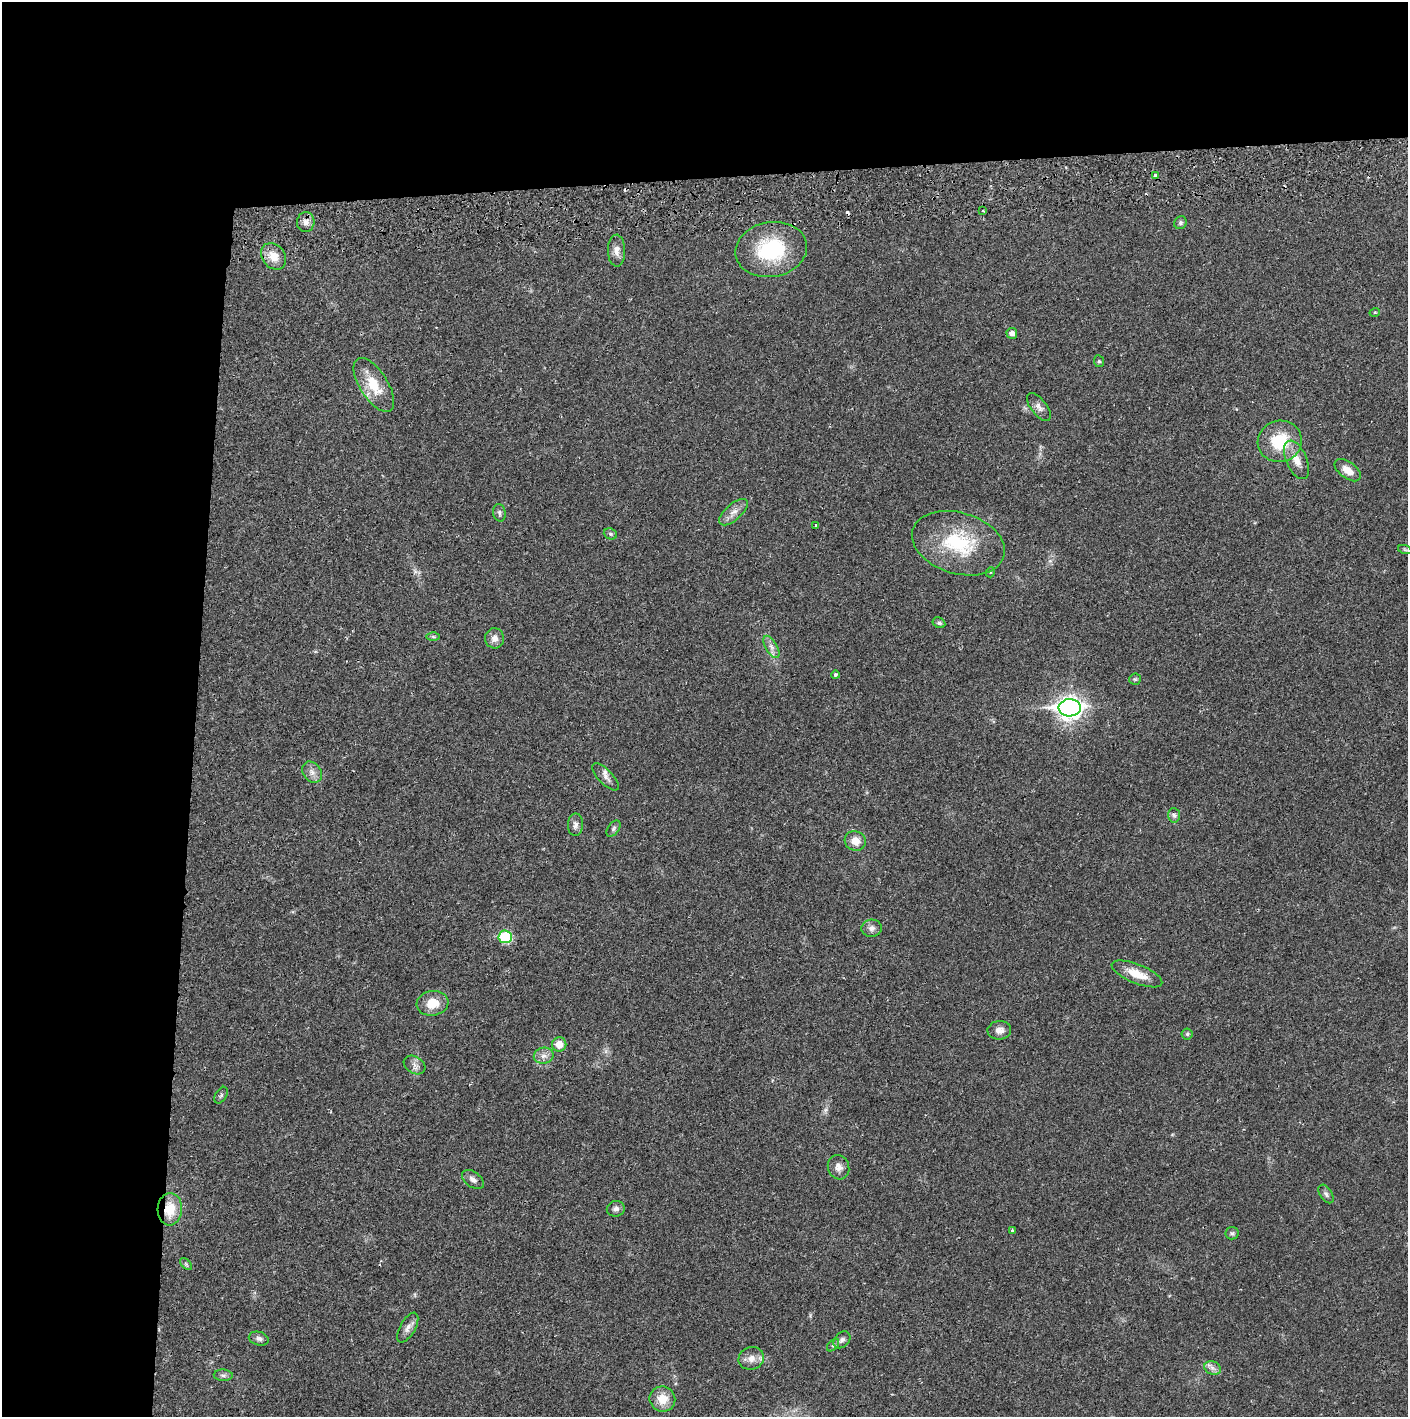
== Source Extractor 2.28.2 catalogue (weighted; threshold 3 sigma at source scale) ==
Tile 1 of 3 x 3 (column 1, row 1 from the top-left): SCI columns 4-1409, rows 2886-4300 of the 4230 x 4358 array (HDU 1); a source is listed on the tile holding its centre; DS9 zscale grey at full resolution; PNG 1410 x 1419 px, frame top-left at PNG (2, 2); each listed source drawn as its Kron ellipse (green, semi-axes under 4 px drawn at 4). Shown black and unused: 24% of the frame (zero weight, under 2 of 3 exposures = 3% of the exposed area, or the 3 px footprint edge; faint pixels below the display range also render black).
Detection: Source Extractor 2.28.2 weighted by HDU 2 'WHT'; one run over the whole footprint, this tile lists its part. Background 0.0213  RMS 0.0035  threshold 0.0157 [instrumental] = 3 sigma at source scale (4.5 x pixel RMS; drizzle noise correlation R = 1.50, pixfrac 1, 0.05/0.05 arcsec/px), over >= 5 px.
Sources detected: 64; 3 cosmic-ray / hot-pixel residue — neither listed nor drawn; the other 61 listed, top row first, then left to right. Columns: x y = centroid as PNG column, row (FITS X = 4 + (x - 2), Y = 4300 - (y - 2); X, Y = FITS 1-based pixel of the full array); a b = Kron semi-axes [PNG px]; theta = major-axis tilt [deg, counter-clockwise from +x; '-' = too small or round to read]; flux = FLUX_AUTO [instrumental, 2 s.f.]
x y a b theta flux
1155 175 4 3 - 1.5
983 211 2 2 - 0.3
306 222 10 9 - 1.8
1180 223 6 6 - 0.77
771 250 36 27 10 26
616 251 16 8 -88 2.3
274 256 14 11 -53 4.5
1375 312 5 3 - 0.31
1012 333 5 5 - 1.9
1099 361 6 5 - 0.58
374 385 31 14 -57 9.3
1039 407 16 7 -51 1.9
1280 441 22 20 16 14
1297 460 20 10 -66 4.4
1348 470 15 8 -36 3.2
734 512 17 8 42 2.6
499 513 9 6 -79 0.91
815 525 3 3 - 0.43
610 534 7 5 -21 0.65
958 543 47 30 -16 24
1405 550 7 4 -19 0.47
991 572 5 3 - 0.3
939 623 7 5 -27 0.75
433 637 6 4 -1 0.53
495 638 10 9 - 2.1
771 647 12 5 -60 1.7
835 675 4 4 - 0.68
1135 679 6 6 - 0.52
1070 708 11 8 3 240
312 772 11 9 -53 2.1
605 777 17 7 -46 2
1174 815 7 6 - 0.9
575 825 11 7 88 1.6
613 829 9 5 55 0.79
855 841 11 9 -18 3.6
872 928 10 8 5 1.7
505 937 7 6 - 20
1137 974 27 9 -22 6.1
432 1003 16 12 8 5.9
999 1030 12 9 8 2.2
1187 1034 5 5 - 0.64
559 1044 7 7 - 3.8
544 1056 10 8 10 1.9
415 1065 11 8 -31 1.7
221 1095 9 5 59 0.72
838 1167 12 10 -70 2.2
473 1179 12 7 -38 1.6
1326 1194 10 6 -57 1.1
170 1209 16 12 85 8.1
616 1209 9 8 - 1.3
1012 1230 3 3 - 0.44
1232 1233 6 6 - 0.73
186 1264 7 4 -46 0.56
408 1328 16 7 60 2
259 1339 10 6 -15 1.3
842 1340 9 7 44 1.3
833 1345 7 4 46 0.6
751 1358 13 11 15 3
1213 1368 8 6 -21 1.5
223 1375 9 5 -2 0.97
662 1399 13 12 - 5.4
Overlapping masked pixels (flux is a lower limit): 1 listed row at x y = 170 1209